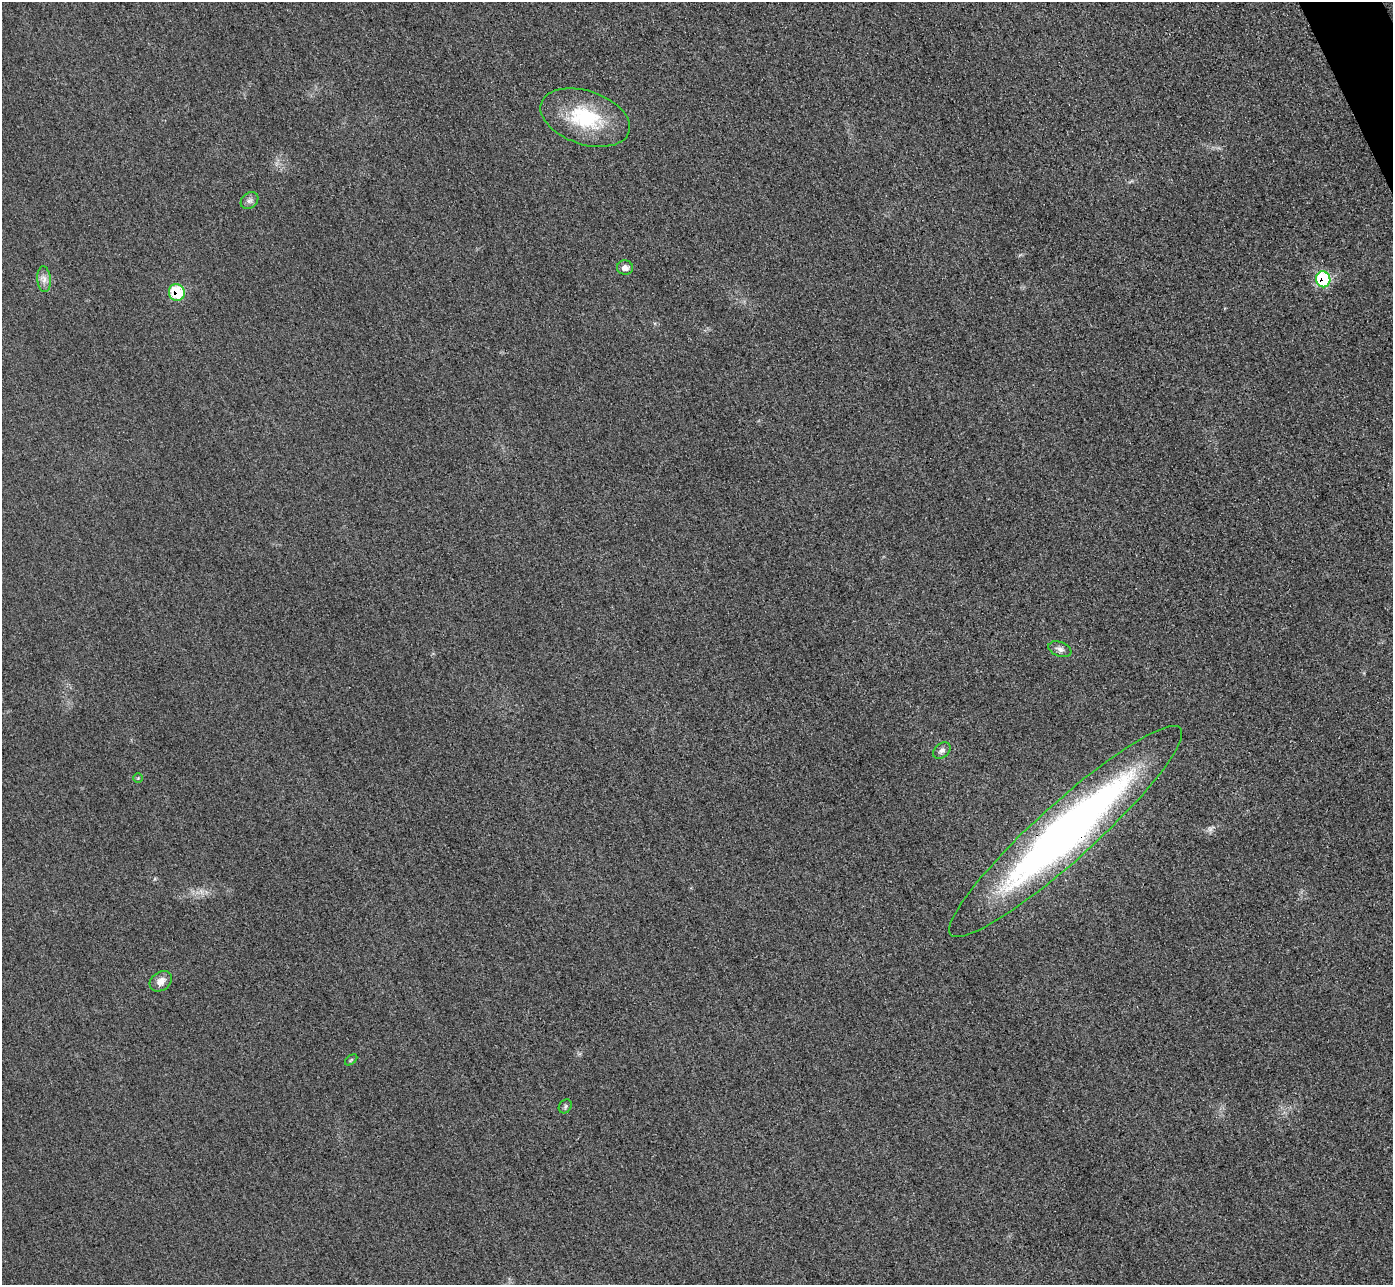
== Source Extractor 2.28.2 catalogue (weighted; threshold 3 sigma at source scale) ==
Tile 10 of 4 x 4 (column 2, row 3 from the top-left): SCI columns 1422-2812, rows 1591-2873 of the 5626 x 5614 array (HDU 1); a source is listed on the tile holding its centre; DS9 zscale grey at full resolution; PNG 1395 x 1287 px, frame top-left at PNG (2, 2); each listed source drawn as its Kron ellipse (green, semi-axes under 4 px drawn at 4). Shown black and unused: <1% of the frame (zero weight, under 3 of 4 exposures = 3% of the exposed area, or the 3 px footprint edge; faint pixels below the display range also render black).
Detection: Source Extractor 2.28.2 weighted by HDU 2 'WHT'; one run over the whole footprint, this tile lists its part. Background 0.0856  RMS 0.017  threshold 0.0786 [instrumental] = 3 sigma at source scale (4.5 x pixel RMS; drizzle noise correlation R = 1.50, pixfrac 1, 0.05/0.05 arcsec/px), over >= 5 px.
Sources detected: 13; all 13 listed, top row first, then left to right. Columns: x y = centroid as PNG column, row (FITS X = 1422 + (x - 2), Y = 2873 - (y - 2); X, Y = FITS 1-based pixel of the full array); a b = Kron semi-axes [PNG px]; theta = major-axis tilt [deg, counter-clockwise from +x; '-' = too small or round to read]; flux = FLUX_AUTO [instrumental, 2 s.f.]
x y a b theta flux
585 118 46 27 -18 120
249 201 10 7 42 6.6
625 268 8 7 - 11
44 279 13 7 -85 10
1323 279 8 7 - 120
177 292 8 8 - 68
1060 649 12 7 -21 7.7
942 751 10 7 41 6.8
138 778 4 4 - 1.7
1066 832 154 28 42 1000
161 981 12 9 36 14
351 1060 7 3 38 2.1
565 1106 7 6 - 4
Overlapping masked pixels (flux is a lower limit): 3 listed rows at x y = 1323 279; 177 292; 1066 832